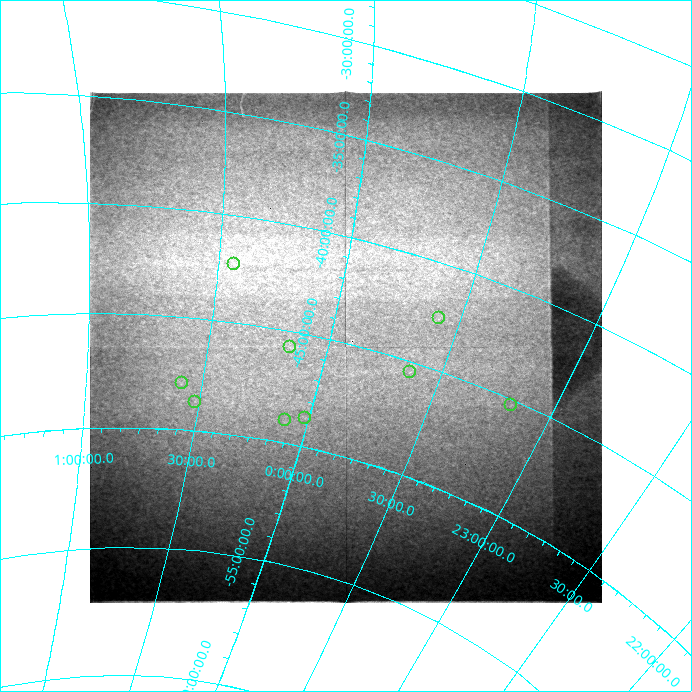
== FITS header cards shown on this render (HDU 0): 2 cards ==
NAXIS1  =                  512 / length of data axis 1
NAXIS2  =                  512 / length of data axis 2

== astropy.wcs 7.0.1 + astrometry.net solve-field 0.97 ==
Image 512 x 512 px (HDU 0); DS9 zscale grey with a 90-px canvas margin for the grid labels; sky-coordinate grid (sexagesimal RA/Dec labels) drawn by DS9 from the SOLVED WCS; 9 Tycho-2 reference stars matched to detected sources circled (green)
Header WCS: none
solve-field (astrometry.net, Tycho-2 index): SOLVED blind (the file carries no WCS)
Solved WCS: RA---TAN-SIP/DEC--TAN-SIP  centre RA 23:55:37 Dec -45:10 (358.90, -45.17 deg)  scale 163 x 170 arcsec/px (non-square pixels)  FOV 1389.2' x 1448.7'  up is +14 deg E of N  parity normal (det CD < 0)
(file carries no celestial WCS; the grid is the blind solution)
Tycho-2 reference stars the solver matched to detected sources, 9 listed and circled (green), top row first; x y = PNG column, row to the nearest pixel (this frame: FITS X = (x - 90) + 1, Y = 512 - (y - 93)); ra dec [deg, ICRS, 3 dp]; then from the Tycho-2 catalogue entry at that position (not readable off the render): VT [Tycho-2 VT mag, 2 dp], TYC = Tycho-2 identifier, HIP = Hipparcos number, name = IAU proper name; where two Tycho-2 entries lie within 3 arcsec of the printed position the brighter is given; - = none
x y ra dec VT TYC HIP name
234 266 6.571 -42.306 2.50 7527-1031-1 2081 Ankaa
439 320 353.769 -42.615 4.70 8020-969-1 116389 -
290 349 2.353 -45.747 3.99 8022-1240-1 765 -
410 374 354.462 -45.492 4.74 8456-967-1 116602 -
182 385 8.922 -48.001 5.56 8027-1302-1 2802 -
195 404 7.854 -48.804 4.76 8027-1305-1 2472 -
511 407 347.590 -45.247 3.99 8448-1362-1 114421 -
305 420 0.269 -48.810 5.80 8025-1056-1 88 -
285 422 1.580 -49.075 5.76 8025-341-1 522 -